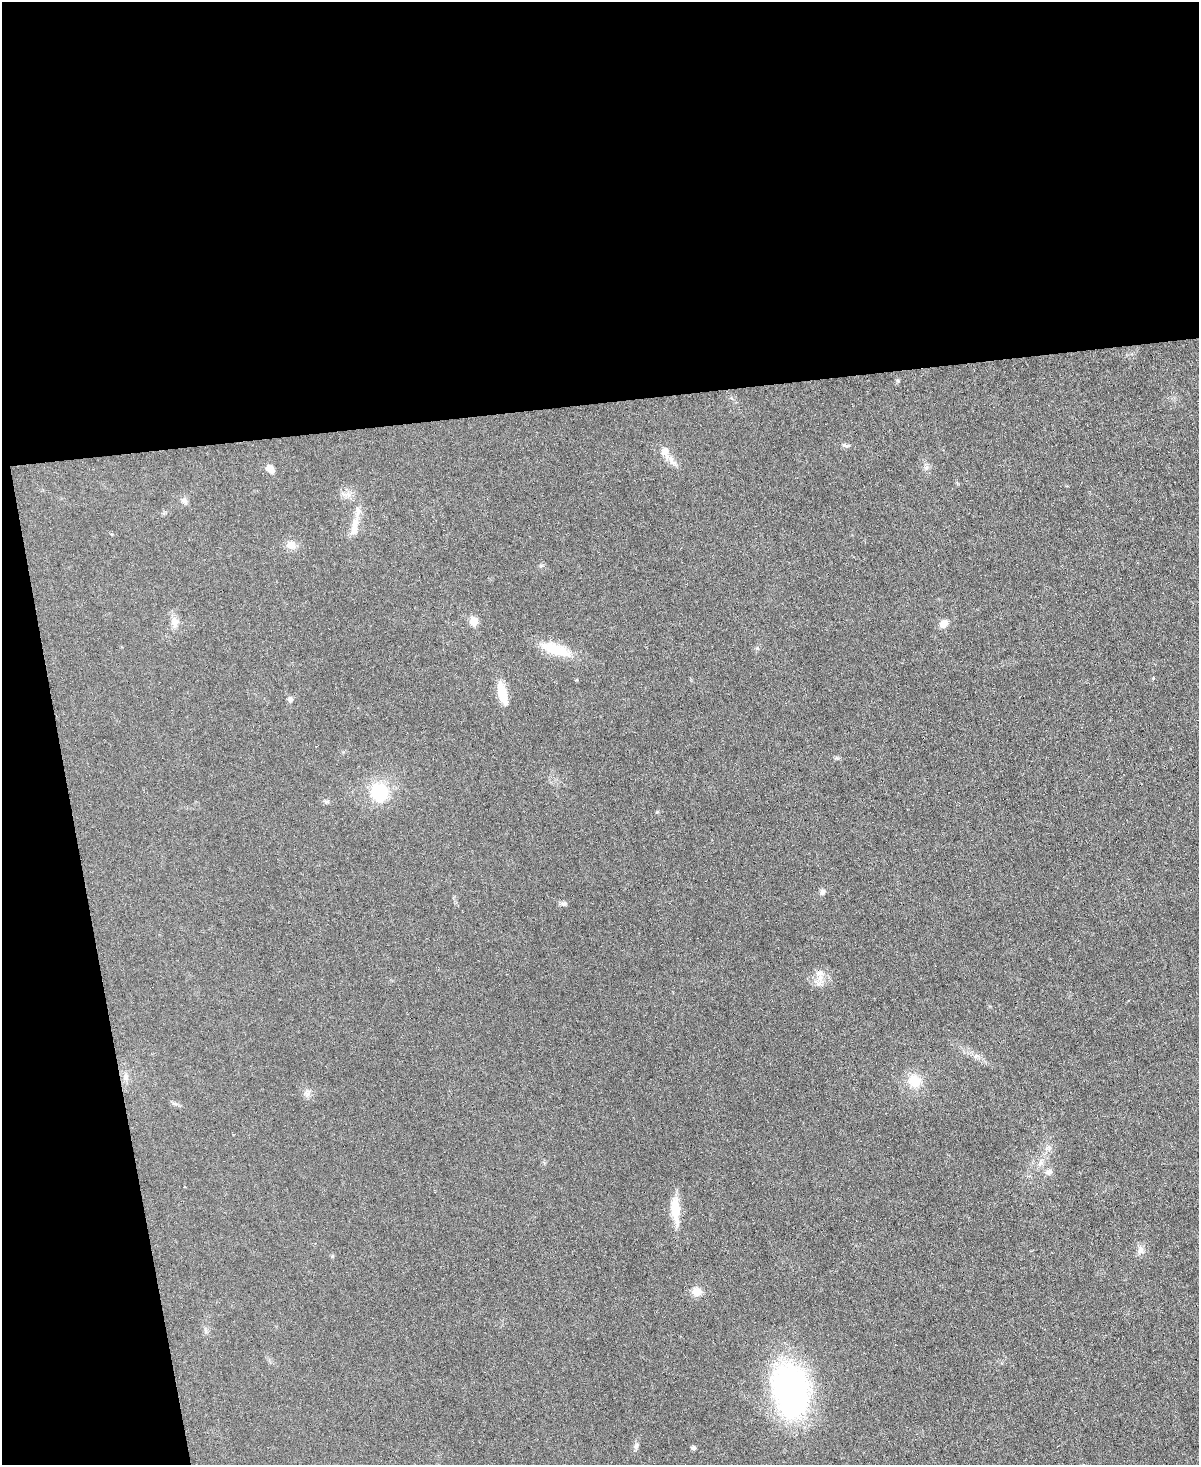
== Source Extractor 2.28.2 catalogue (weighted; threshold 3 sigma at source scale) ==
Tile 1 of 4 x 3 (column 1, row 1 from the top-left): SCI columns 2-1198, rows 3173-4635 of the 4790 x 4768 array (HDU 1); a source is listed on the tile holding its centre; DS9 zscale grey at full resolution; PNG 1201 x 1467 px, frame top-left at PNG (2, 2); no overlay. Shown black and unused: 33% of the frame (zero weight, under 3 of 6 exposures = <1% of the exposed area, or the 3 px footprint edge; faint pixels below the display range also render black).
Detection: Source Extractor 2.28.2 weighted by HDU 2 'WHT'; one run over the whole footprint, this tile lists its part. Background 0.0345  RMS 0.0041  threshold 0.0169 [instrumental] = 3 sigma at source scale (4.09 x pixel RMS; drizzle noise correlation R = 1.36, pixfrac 0.8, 0.05/0.05 arcsec/px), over >= 5 px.
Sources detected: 33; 1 inside a brighter listed object's ellipse — not listed separately; the other 32 listed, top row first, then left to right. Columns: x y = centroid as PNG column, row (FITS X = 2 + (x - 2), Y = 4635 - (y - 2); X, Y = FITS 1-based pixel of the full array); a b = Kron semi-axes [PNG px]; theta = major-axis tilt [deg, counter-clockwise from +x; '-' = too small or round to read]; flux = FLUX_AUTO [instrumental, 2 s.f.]
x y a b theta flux
845 446 10 3 -15 0.72
665 451 10 9 - 3.2
672 460 19 7 -66 2.7
926 468 7 6 - 1.1
270 469 9 7 -55 2.8
184 501 9 7 -56 1.5
355 526 25 8 75 4.9
291 545 12 10 -11 3.1
474 621 6 6 - 7.6
174 622 11 10 - 2.7
943 624 8 7 - 3.7
555 649 39 12 -21 12
502 693 28 10 -75 6.9
290 699 8 6 -65 1.1
379 792 15 14 - 21
327 802 7 4 -18 0.66
657 812 4 4 - 0.39
822 892 9 7 63 1.2
563 903 9 4 8 0.85
820 973 12 9 -3 2.8
125 1077 9 4 -82 1.2
915 1081 18 17 - 7.2
307 1093 10 6 -36 1.5
175 1103 9 4 -19 0.79
1049 1172 10 7 28 1.5
675 1210 34 11 -86 8.4
1141 1250 13 8 78 1.9
332 1256 5 5 - 0.5
696 1291 13 12 - 3.2
791 1390 59 39 -81 88
636 1446 9 6 63 1.1
693 1448 5 4 - 1.1
Unlisted compact peaks at least as high as the median listed source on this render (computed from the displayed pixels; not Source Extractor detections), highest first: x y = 1153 678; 898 381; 757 648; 837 758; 541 565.